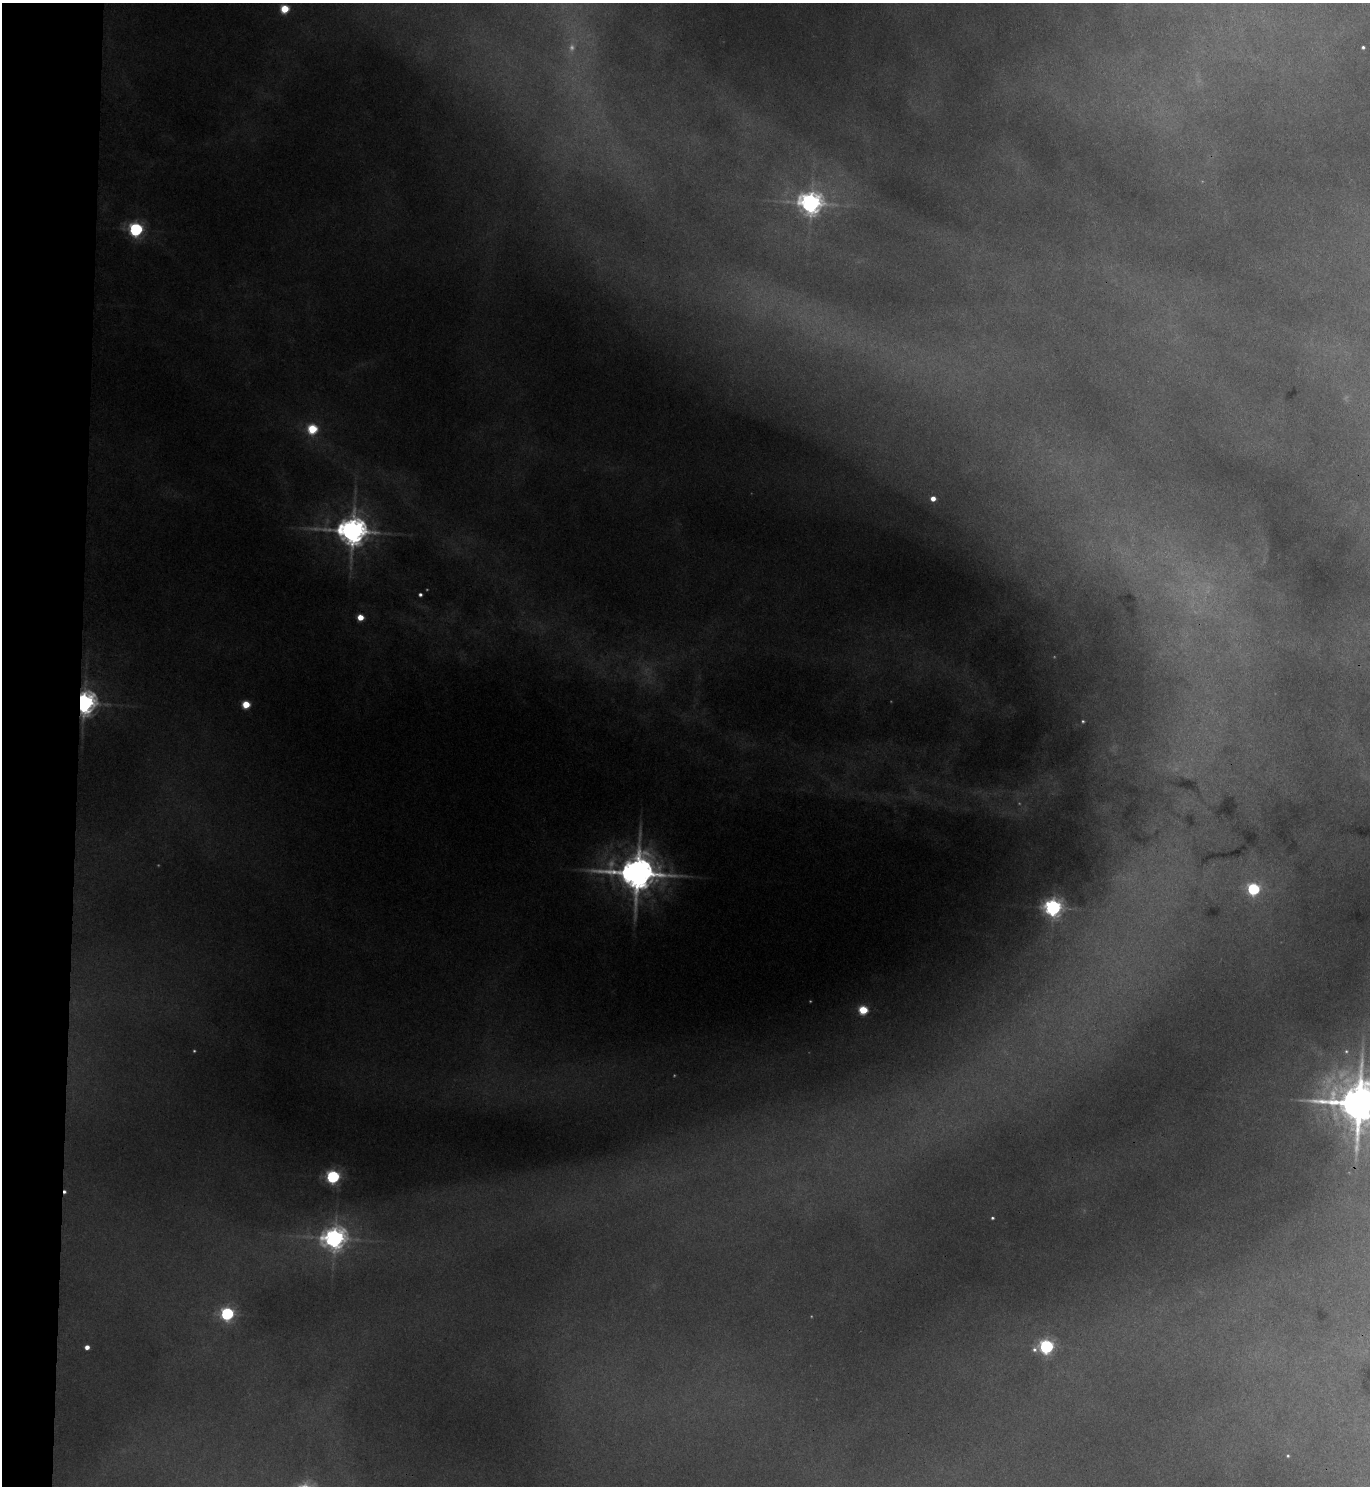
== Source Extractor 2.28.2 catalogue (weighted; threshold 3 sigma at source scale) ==
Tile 4 of 3 x 3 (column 1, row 2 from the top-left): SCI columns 171-1538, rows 1495-2978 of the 4546 x 4474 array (HDU 1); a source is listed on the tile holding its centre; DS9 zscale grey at full resolution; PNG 1372 x 1488 px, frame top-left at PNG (2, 3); no overlay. Shown black and unused: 6% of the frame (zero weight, under 3 of 4 exposures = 6% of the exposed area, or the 3 px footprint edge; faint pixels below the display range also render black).
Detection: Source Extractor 2.28.2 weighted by HDU 2 'WHT'; one run over the whole footprint, this tile lists its part. Background 0.178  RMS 0.0099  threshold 0.0446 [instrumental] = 3 sigma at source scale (4.5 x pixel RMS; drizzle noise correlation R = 1.50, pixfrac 1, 0.05/0.05 arcsec/px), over >= 5 px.
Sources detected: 35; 9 too faint to see at this stretch — not listed; the other 26 listed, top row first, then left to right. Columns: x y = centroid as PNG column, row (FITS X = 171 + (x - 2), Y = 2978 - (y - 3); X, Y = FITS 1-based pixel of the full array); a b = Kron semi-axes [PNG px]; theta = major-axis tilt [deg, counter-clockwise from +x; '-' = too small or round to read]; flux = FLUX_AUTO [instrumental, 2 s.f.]
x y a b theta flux
284 9 5 5 - 61
1363 47 3 3 - 2.3
811 203 8 7 - 1100
136 229 6 6 - 310
312 429 5 5 - 94
933 499 4 4 - 11
353 531 10 8 -4 2200
420 595 4 4 - 3.1
360 617 5 4 - 27
84 703 7 6 - 1300
246 704 5 5 - 49
1083 721 4 4 - 1.7
637 873 14 11 -2 4100
1253 889 6 6 - 190
1053 907 7 7 - 600
863 1010 5 5 - 78
1346 1051 6 5 - 2.2
1359 1103 17 14 -9 5500
333 1177 6 6 - 270
65 1192 5 3 - 3.1
992 1218 3 3 - 1.8
334 1238 8 7 - 1000
227 1314 6 6 - 260
1046 1346 7 6 - 370
87 1347 4 4 - 8.7
1288 1456 5 4 - 1.6
Overlapping masked pixels (flux is a lower limit): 2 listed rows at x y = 84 703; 65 1192
Isophote crosses this tile's border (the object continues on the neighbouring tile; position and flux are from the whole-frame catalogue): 1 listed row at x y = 1359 1103